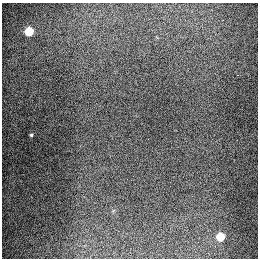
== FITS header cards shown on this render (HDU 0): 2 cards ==
NAXIS1  =                  256
NAXIS2  =                  256

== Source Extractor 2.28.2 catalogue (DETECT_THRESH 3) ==
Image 256 x 256 px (HDU 0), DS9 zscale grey, 1 PNG px = 1 image px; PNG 260 x 260 px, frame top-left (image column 1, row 256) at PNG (2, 3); no overlay
Background 1300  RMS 27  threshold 81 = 3 sigma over >= 5 px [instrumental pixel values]
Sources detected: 4; all 4 listed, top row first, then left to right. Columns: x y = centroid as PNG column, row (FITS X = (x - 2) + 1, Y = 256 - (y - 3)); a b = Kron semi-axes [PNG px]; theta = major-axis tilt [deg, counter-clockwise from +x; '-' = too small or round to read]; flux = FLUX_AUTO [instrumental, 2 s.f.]
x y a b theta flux
29 31 5 5 - 93000
238 75 3 2 - 4000
31 135 4 4 - 2600
220 237 5 5 - 68000